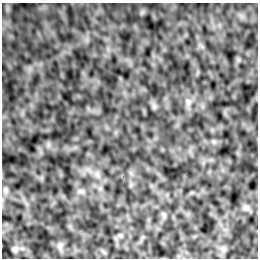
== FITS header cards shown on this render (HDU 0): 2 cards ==
NAXIS1  =                  256 /Number of positions along axis 1
NAXIS2  =                  256 /Number of positions along axis 2

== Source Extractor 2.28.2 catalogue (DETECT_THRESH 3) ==
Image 256 x 256 px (HDU 0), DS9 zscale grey, 1 PNG px = 1 image px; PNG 260 x 260 px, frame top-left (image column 1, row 256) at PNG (2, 3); no overlay
Background -3.79e-04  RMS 0.0035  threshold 0.0104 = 3 sigma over >= 5 px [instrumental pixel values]
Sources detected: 7; all 7 listed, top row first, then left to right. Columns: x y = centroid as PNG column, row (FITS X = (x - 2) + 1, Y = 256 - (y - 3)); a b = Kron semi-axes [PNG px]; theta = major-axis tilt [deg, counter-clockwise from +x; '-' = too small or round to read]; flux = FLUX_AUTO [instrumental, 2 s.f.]
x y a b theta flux
188 102 9 8 - 1
5 190 10 7 79 0.93
80 191 10 5 0 0.63
246 208 10 7 -16 0.76
164 215 7 4 -72 0.47
60 245 9 6 75 0.75
15 249 9 7 19 0.67